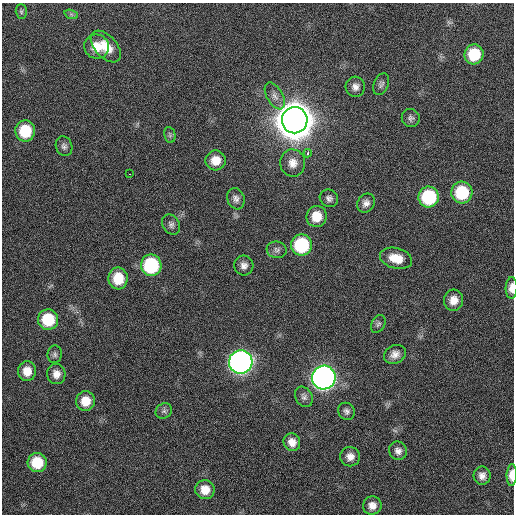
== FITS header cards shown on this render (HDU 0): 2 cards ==
NAXIS1  =                  512 / Axis length
NAXIS2  =                  512 / Axis length

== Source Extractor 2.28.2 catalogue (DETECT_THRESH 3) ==
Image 512 x 512 px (HDU 0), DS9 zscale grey, 1 PNG px = 1 image px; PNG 516 x 516 px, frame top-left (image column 1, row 512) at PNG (2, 3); each listed source drawn as its Kron ellipse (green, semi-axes under 4 px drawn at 4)
Background 131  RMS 11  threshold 34.4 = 3 sigma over >= 5 px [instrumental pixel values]
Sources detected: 52; all 52 listed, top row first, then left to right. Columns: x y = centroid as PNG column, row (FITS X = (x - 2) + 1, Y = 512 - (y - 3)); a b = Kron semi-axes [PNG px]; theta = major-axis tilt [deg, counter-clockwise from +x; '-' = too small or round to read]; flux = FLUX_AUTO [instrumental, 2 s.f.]
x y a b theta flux
21 12 7 5 -89 1.5e+03
71 14 7 4 -19 1.4e+03
97 46 12 12 - 1.2e+04
106 46 19 11 -48 1.4e+04
474 54 10 9 - 2.7e+04
381 84 11 7 67 2.7e+03
355 87 10 9 - 4.5e+03
275 96 15 8 -60 5.3e+03
411 118 9 8 - 2.7e+03
295 120 13 13 - 3.2e+06
25 131 10 10 - 2.9e+04
170 135 8 5 -79 1.7e+03
64 146 10 8 -70 2.8e+03
308 153 4 3 - 4.7e+03
216 160 10 10 - 1.1e+04
293 163 13 12 - 7.8e+03
129 174 3 2 - 2.9e+03
462 192 11 10 - 4.0e+04
429 197 10 10 - 5.6e+04
329 198 9 8 - 3.1e+03
236 199 11 8 -69 3.8e+03
366 203 10 8 58 4.2e+03
316 216 10 10 - 1.4e+04
171 225 11 8 -57 2.9e+03
302 245 10 10 - 5.7e+04
277 250 10 8 -9 3.1e+03
396 258 16 10 -14 1.3e+04
151 265 11 10 - 6.2e+04
244 266 10 9 - 4.5e+03
118 278 11 9 89 1.9e+04
511 288 10 6 89 5.9e+03
454 300 10 9 - 8.0e+03
48 319 10 10 - 3.3e+04
378 324 9 6 60 2.0e+03
55 354 9 7 83 2.2e+03
395 354 11 9 26 5.4e+03
241 362 12 11 - 4.8e+05
27 371 10 9 - 1.0e+04
56 374 10 9 - 6.1e+03
324 378 12 11 - 5.5e+05
304 397 10 8 -60 3.1e+03
85 401 10 9 - 1.2e+04
164 411 8 7 - 2.4e+03
347 411 9 8 - 2.7e+03
292 442 9 8 - 6.5e+03
398 451 9 8 - 4.1e+03
350 457 10 10 - 6.0e+03
37 462 9 9 - 2.5e+04
512 475 11 5 88 8.8e+03
482 476 9 8 - 4.7e+03
205 490 9 9 - 1.1e+04
372 506 9 9 - 6.0e+03
At the frame edge (FLAGS 8, measured only in part): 2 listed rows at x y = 511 288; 512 475